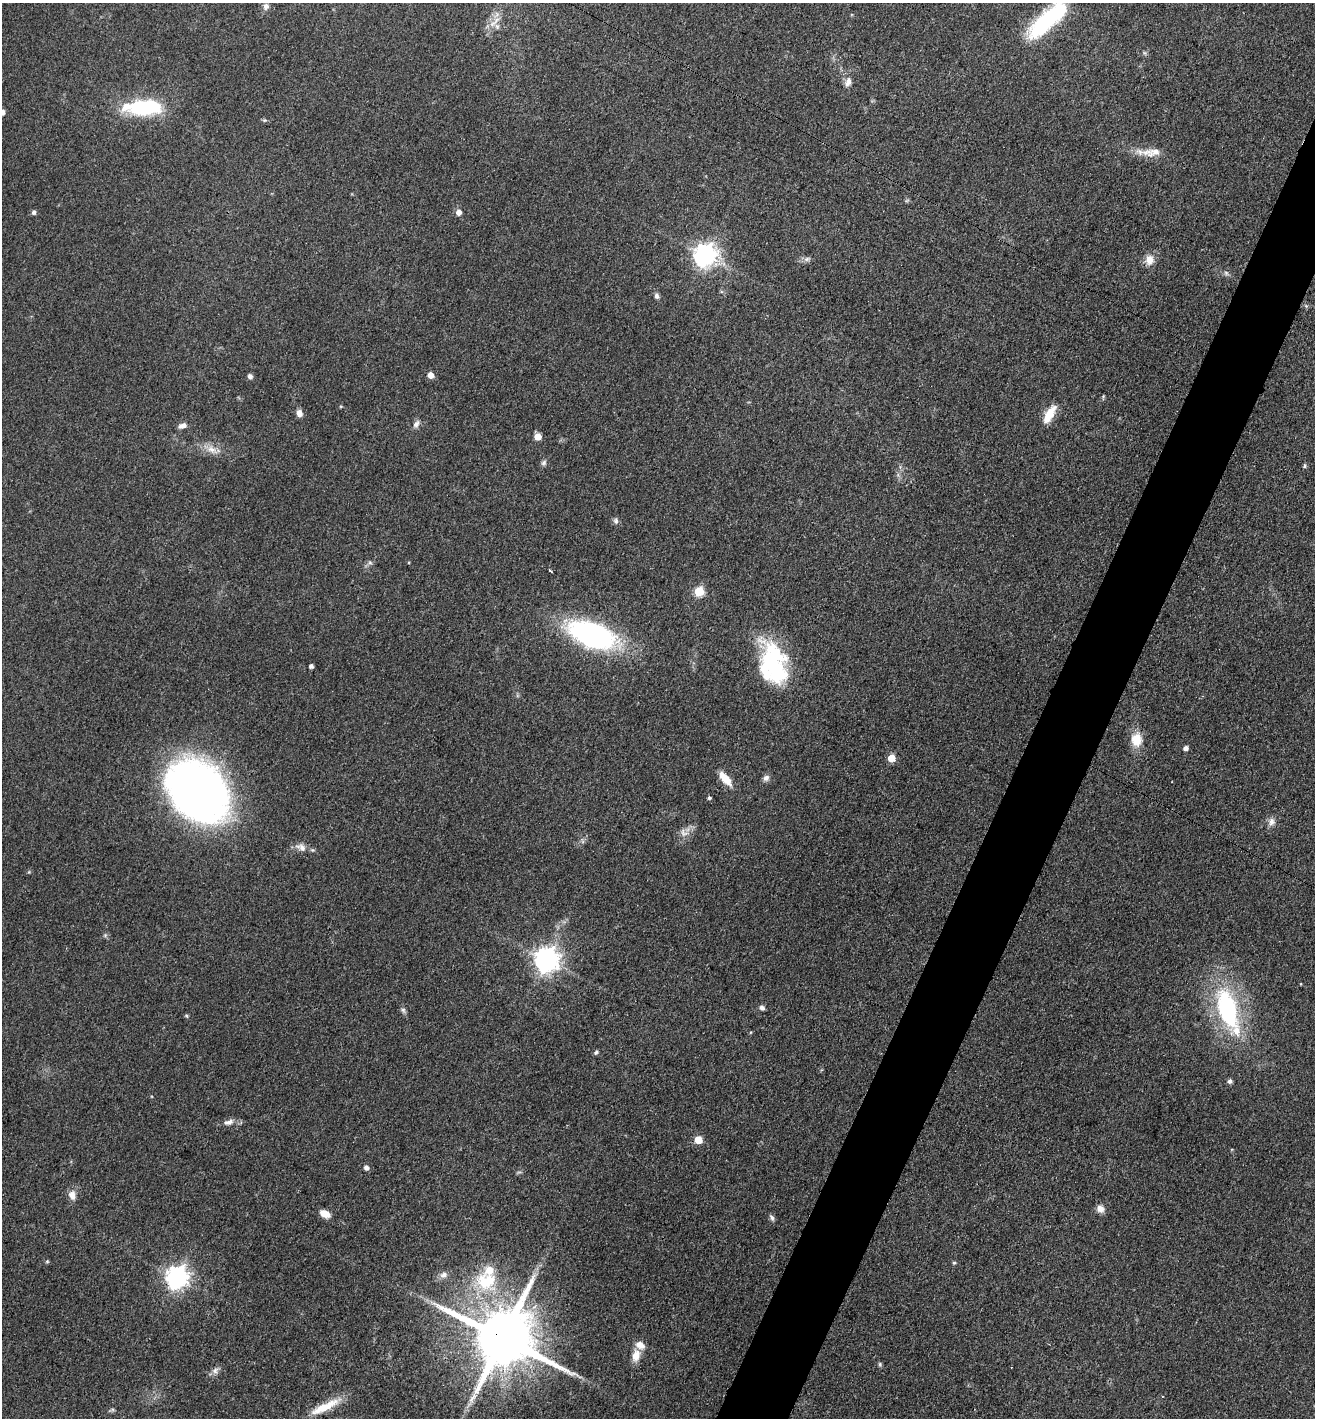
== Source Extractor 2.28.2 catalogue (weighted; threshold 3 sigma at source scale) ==
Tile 10 of 4 x 4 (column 2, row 3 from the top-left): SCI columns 1471-2783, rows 1430-2845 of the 5702 x 5692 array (HDU 1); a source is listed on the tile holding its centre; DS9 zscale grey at full resolution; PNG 1317 x 1420 px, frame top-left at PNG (2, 3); no overlay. Shown black and unused: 5% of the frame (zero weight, under 3 of 4 exposures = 2% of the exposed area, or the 3 px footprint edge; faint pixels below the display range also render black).
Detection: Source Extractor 2.28.2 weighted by HDU 2 'WHT'; one run over the whole footprint, this tile lists its part. Background 0.0823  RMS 0.0062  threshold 0.0278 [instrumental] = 3 sigma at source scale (4.5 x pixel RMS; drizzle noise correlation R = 1.50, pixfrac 1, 0.05/0.05 arcsec/px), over >= 5 px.
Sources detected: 76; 2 inside a brighter object's white glare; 1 cosmic-ray / hot-pixel residue — not listed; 4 inside a brighter listed object's ellipse — not listed separately; the other 69 listed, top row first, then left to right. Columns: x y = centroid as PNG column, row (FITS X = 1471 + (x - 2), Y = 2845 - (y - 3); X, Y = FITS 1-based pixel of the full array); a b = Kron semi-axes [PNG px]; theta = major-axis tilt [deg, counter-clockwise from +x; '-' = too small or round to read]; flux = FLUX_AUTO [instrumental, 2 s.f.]
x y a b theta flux
266 6 9 8 - 2.7
1048 20 50 16 43 62
495 22 22 5 45 4.7
1145 53 6 4 -70 0.85
848 82 14 8 68 3.9
142 107 35 17 -1 50
2 112 6 5 - 2.3
264 120 6 4 -17 0.89
1152 152 30 11 6 9.6
34 212 6 5 - 1.5
459 212 6 5 - 3.8
705 255 8 7 - 450
807 259 8 6 22 1.8
1149 260 12 11 - 6.2
1226 273 7 4 -46 1.2
656 296 7 5 -69 1.9
430 375 5 5 - 6.5
250 376 5 5 - 2.1
299 413 8 6 -73 3.7
1049 415 22 9 61 12
416 424 10 7 54 2.8
182 425 11 6 18 2.9
538 436 5 5 - 9.4
211 449 14 9 -27 5.6
544 463 9 5 46 1.6
1305 466 6 4 90 0.98
616 521 8 6 -80 1.8
370 563 7 4 -1 1.3
550 571 4 2 - 0.83
699 591 5 5 - 30
592 635 33 17 -20 190
774 663 51 27 -76 69
311 666 4 4 - 2.1
1136 740 15 12 89 12
1186 748 4 4 - 2.7
891 758 5 5 - 13
766 778 8 7 - 2.4
725 779 20 8 -50 8.8
198 791 62 46 -49 360
709 798 4 4 - 1.2
1271 822 11 8 76 3.4
684 833 14 9 -34 3.8
301 847 16 9 -22 4.6
105 935 5 5 - 1
546 959 8 8 - 590
1301 984 4 2 - 0.4
762 1008 7 5 -14 1.8
1228 1009 46 20 -73 79
403 1010 8 6 -63 1.5
186 1016 5 4 - 0.83
596 1052 6 5 - 1.1
1230 1081 6 5 - 1.7
229 1122 14 7 17 3.6
698 1140 5 5 - 12
366 1167 5 5 - 2.9
72 1195 11 9 -72 4.6
1100 1209 10 9 - 3.8
325 1214 9 6 -29 7.5
772 1218 9 5 -61 1.6
47 1261 5 5 - 0.77
954 1263 5 5 - 0.96
444 1275 10 8 33 3.4
177 1277 9 8 - 340
486 1281 31 26 -12 38
502 1338 18 16 -24 5800
636 1355 16 9 79 7.5
880 1364 6 4 90 0.92
215 1370 9 8 - 2.7
325 1407 40 9 26 15
Overlapping masked pixels (flux is a lower limit): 1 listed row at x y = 502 1338
Isophote crosses this tile's border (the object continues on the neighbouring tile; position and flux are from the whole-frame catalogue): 2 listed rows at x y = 1048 20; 2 112